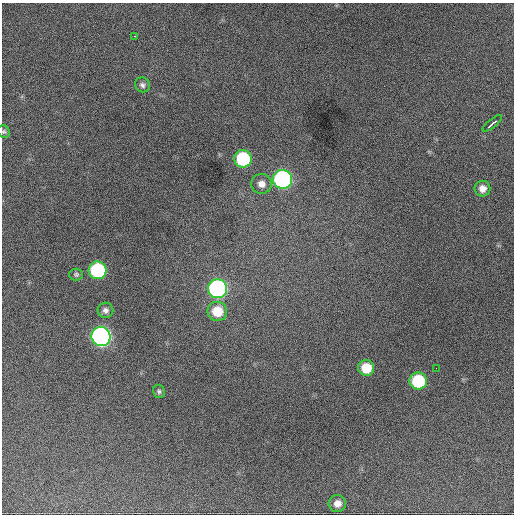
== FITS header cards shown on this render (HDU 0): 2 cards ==
NAXIS1  =                  512 / Axis length
NAXIS2  =                  512 / Axis length

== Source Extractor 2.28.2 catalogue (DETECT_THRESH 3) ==
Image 512 x 512 px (HDU 0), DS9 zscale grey, 1 PNG px = 1 image px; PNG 516 x 516 px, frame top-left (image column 1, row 512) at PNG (2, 3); each listed source drawn as its Kron ellipse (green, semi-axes under 4 px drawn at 4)
Background 1180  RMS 34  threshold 101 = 3 sigma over >= 5 px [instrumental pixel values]
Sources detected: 19; all 19 listed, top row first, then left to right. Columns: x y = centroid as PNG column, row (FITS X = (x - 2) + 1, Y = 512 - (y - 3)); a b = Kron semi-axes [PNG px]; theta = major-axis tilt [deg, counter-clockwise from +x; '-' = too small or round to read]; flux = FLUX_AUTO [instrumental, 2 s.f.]
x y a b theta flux
135 36 3 2 - 12000
142 85 8 7 - 7200
492 123 12 3 39 21000
4 132 6 6 - 4200
243 159 9 8 - 190000
282 179 9 9 - 540000
261 184 10 10 - 18000
482 189 8 8 - 17000
98 270 9 9 - 250000
76 274 7 6 - 4700
217 289 9 9 - 580000
105 310 8 7 - 9100
217 311 10 9 - 60000
101 336 9 9 - 930000
366 368 8 8 - 53000
436 368 2 2 - 4500
418 381 8 8 - 150000
159 391 7 6 - 5000
337 503 8 8 - 18000
At the frame edge (FLAGS 8, measured only in part): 1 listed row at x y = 4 132